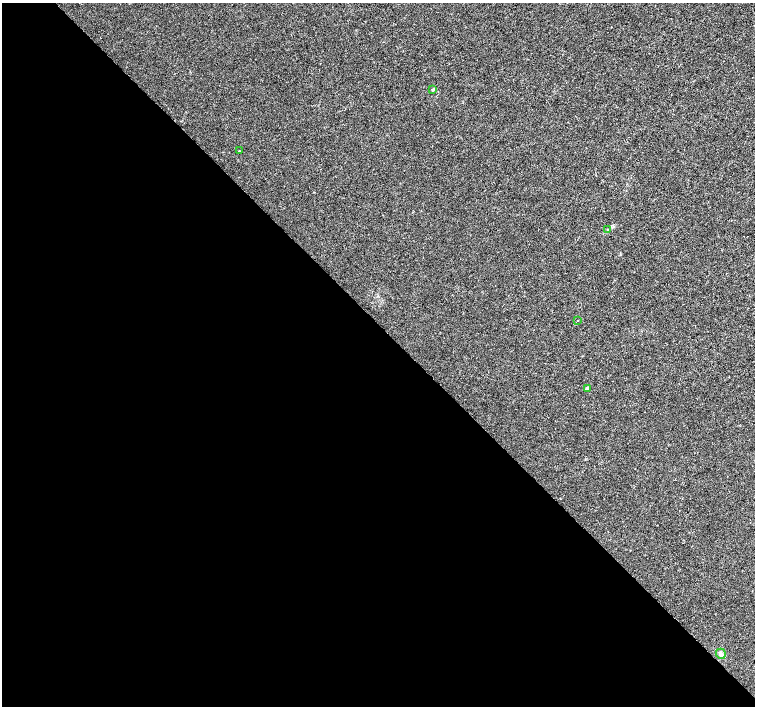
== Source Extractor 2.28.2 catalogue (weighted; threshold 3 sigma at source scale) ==
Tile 9 of 4 x 4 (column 1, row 3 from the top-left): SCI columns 1-1505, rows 1563-2970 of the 6026 x 6007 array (HDU 1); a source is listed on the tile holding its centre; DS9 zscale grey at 2 x 2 block average (1 PNG px = mean of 2 x 2 image px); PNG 757 x 708 px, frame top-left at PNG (2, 3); each listed source drawn as its Kron ellipse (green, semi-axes under 4 px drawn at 4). Shown black and unused: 54% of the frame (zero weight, under 3 of 4 exposures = <1% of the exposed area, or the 3 px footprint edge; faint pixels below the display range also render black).
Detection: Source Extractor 2.28.2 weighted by HDU 2 'WHT'; one run over the whole footprint, this tile lists its part. Background 4.72e-04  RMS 0.0027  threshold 0.0123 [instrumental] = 3 sigma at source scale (4.5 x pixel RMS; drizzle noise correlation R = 1.50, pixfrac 1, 0.0396/0.0396 arcsec/px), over >= 5 px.
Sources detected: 6; all 6 listed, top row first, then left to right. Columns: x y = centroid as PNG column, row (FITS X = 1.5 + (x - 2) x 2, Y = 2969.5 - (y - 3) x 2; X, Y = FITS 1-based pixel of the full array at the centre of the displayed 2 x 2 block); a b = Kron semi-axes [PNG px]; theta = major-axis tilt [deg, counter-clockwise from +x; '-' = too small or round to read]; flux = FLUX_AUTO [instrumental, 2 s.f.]
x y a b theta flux
433 90 4 3 - 0.84
239 151 2 2 - 0.32
608 230 3 3 - 0.57
577 320 2 2 - 0.25
587 388 2 2 - 2.7
721 654 5 4 - 1.7